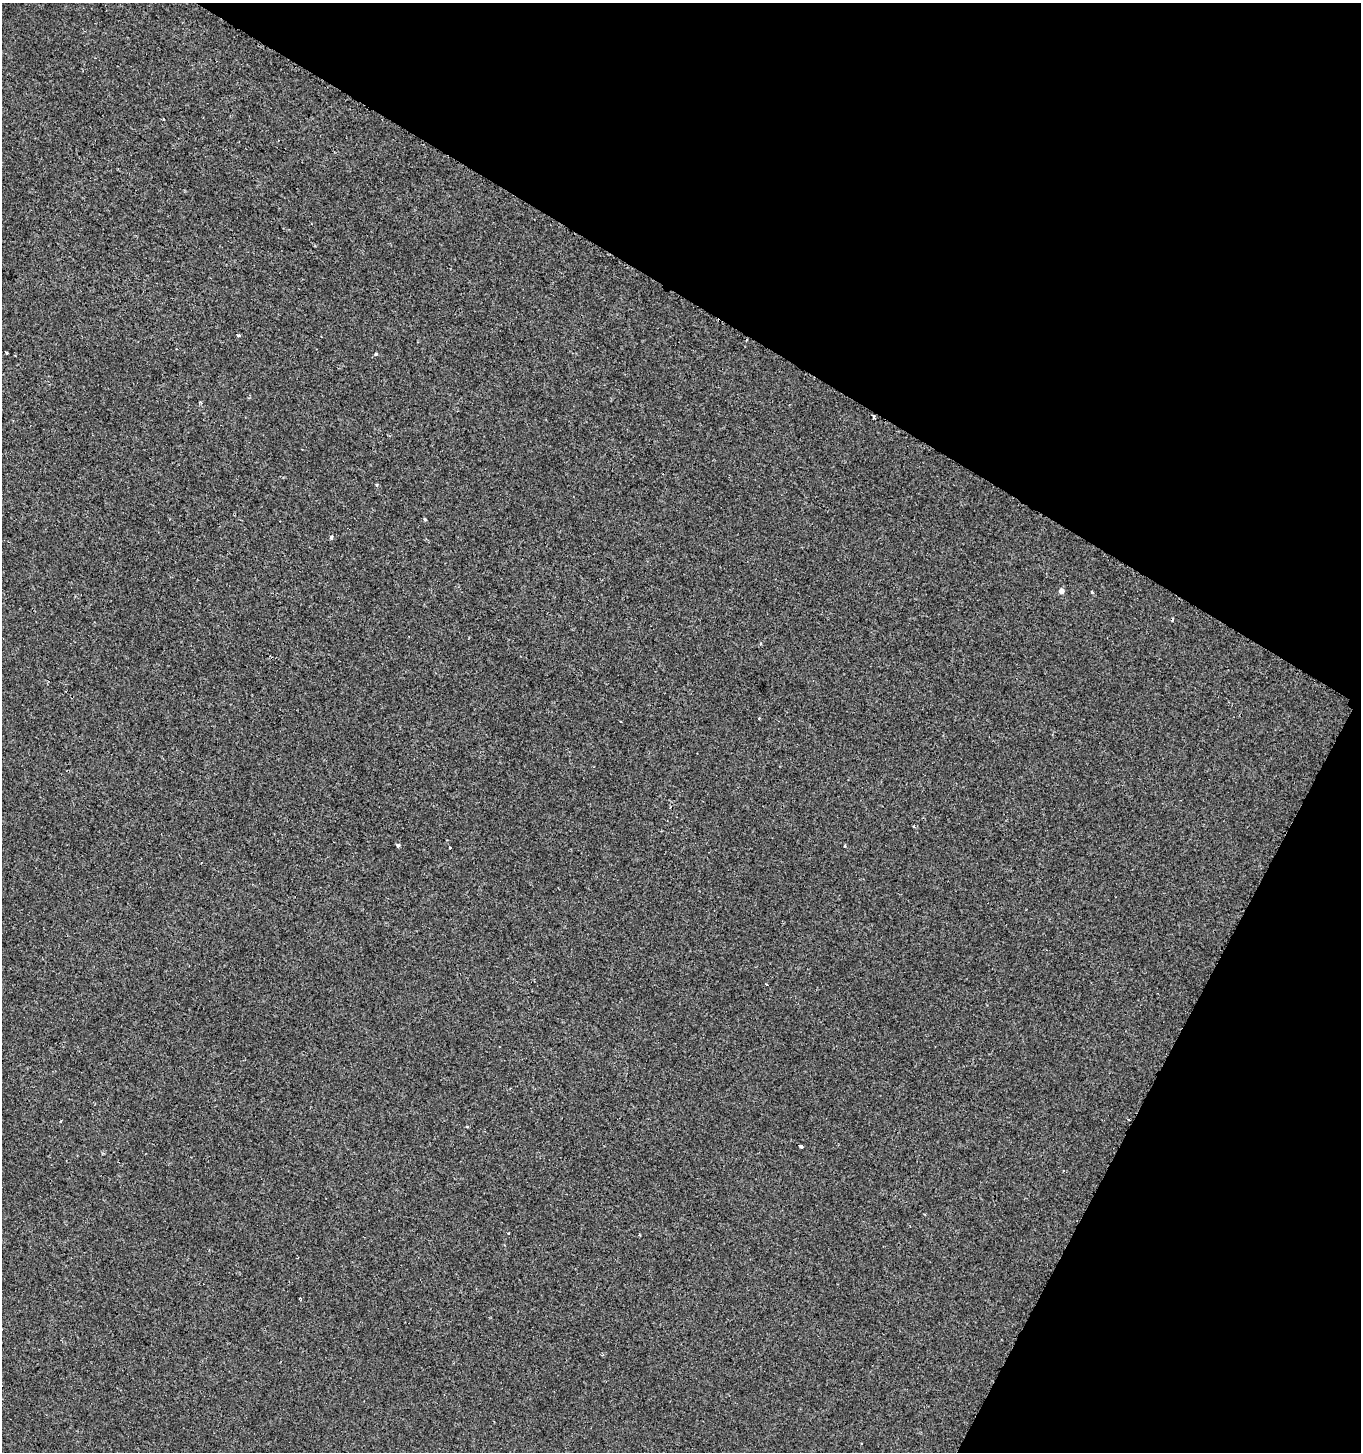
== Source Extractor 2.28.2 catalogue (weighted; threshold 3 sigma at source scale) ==
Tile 8 of 4 x 4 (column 4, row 2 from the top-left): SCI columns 4346-5704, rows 2908-4357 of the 5908 x 5820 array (HDU 1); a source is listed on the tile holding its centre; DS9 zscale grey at full resolution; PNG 1363 x 1454 px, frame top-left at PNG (2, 3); no overlay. Shown black and unused: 29% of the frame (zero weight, under 2 of 3 exposures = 1% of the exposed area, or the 3 px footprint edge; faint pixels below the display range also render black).
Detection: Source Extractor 2.28.2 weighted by HDU 2 'WHT'; one run over the whole footprint, this tile lists its part. Background -2.56e-04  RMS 0.0025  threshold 0.0113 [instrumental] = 3 sigma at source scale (4.5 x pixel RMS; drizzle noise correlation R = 1.50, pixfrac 1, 0.0396/0.0396 arcsec/px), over >= 5 px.
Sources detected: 21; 6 cosmic-ray / hot-pixel residue — not listed; the other 15 listed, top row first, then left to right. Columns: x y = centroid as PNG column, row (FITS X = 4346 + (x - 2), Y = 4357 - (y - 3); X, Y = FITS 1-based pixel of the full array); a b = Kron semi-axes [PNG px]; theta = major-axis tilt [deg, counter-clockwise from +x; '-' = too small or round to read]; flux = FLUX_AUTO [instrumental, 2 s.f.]
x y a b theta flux
238 335 3 3 - 1.2
7 353 3 3 - 1.1
375 354 3 3 - 0.61
874 416 4 3 - 1
331 537 4 3 - 1.2
1062 591 5 4 - 1.3
1092 592 3 3 - 2.3
761 644 5 3 - 0.25
759 718 2 2 - 0.23
398 845 4 3 - 1.1
845 845 3 2 - 0.26
766 984 3 3 - 0.47
1129 1119 3 2 - 0.37
61 1121 3 2 - 0.19
800 1146 4 3 - 4
Overlapping masked pixels (flux is a lower limit): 1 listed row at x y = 874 416